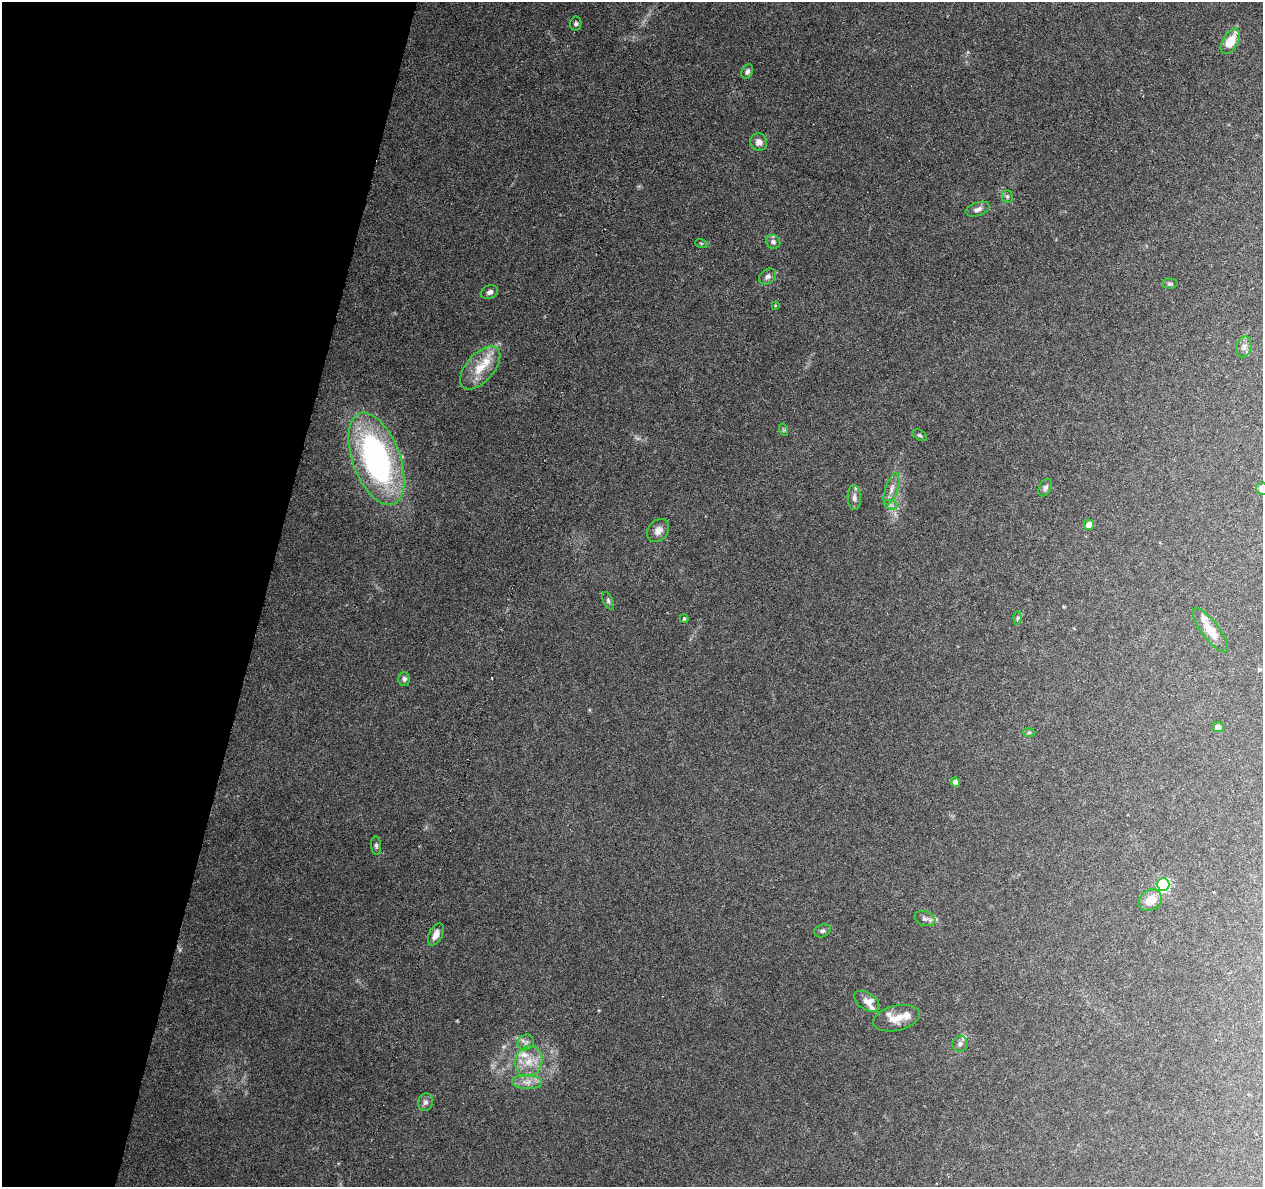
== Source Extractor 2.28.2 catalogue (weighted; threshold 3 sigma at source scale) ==
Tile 9 of 4 x 4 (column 1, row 3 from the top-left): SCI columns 1-1261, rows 1410-2594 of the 5053 x 5249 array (HDU 1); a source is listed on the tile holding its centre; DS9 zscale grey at full resolution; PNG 1265 x 1189 px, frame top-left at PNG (2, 2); each listed source drawn as its Kron ellipse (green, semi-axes under 4 px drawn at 4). Shown black and unused: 21% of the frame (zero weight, under 3 of 6 exposures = <1% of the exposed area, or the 3 px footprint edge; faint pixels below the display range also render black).
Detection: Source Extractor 2.28.2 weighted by HDU 2 'WHT'; one run over the whole footprint, this tile lists its part. Background 0.0918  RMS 0.0031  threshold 0.0126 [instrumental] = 3 sigma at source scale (4.09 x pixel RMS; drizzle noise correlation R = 1.36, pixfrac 0.8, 0.0396/0.0396 arcsec/px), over >= 5 px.
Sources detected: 55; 2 too faint to see at this stretch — neither listed nor drawn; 8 inside a brighter listed object's ellipse — not listed separately; the other 45 listed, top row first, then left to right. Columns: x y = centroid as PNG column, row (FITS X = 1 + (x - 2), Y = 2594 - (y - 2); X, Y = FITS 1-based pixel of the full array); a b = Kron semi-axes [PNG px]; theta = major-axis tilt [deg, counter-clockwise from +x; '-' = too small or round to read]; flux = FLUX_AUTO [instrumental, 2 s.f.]
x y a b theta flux
576 24 7 5 81 0.67
1230 41 14 7 59 5.9
747 72 7 5 65 0.82
759 142 9 8 - 1.8
1007 197 6 5 - 0.55
978 209 12 6 18 1.4
773 242 7 6 - 0.92
701 243 6 4 -19 0.36
768 276 9 7 37 0.98
1170 284 7 5 0 0.53
490 292 9 6 22 1
775 305 4 3 - 0.23
1244 347 10 7 75 1.3
480 368 26 13 48 6.5
784 430 6 4 -71 0.37
919 435 8 5 -27 0.5
376 459 48 23 -69 73
1045 488 9 6 64 0.88
1262 488 6 6 - 2
891 489 16 6 71 1.8
854 497 12 6 -88 1.3
891 505 7 4 -18 0.69
1089 525 5 5 - 2.2
658 531 12 9 53 2.1
608 601 9 5 -66 0.63
684 618 4 3 - 0.4
1017 618 6 4 89 0.48
1210 630 27 8 -53 4.4
404 679 6 6 - 0.83
1218 727 6 5 - 1.2
1029 732 6 4 1 0.41
955 782 4 4 - 1.7
376 846 9 5 -84 0.67
1163 884 6 6 - 43
1150 900 12 10 30 4.3
925 919 11 7 -18 1.1
822 931 8 6 21 0.76
436 934 12 6 63 2.2
867 1001 14 8 -33 2.1
896 1018 24 12 13 4
526 1042 8 7 - 1.1
960 1044 8 7 - 1.1
529 1062 16 13 69 4.8
527 1082 15 7 -3 2.3
425 1102 9 7 70 1
Isophote crosses this tile's border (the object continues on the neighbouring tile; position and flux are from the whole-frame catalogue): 1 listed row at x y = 1262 488